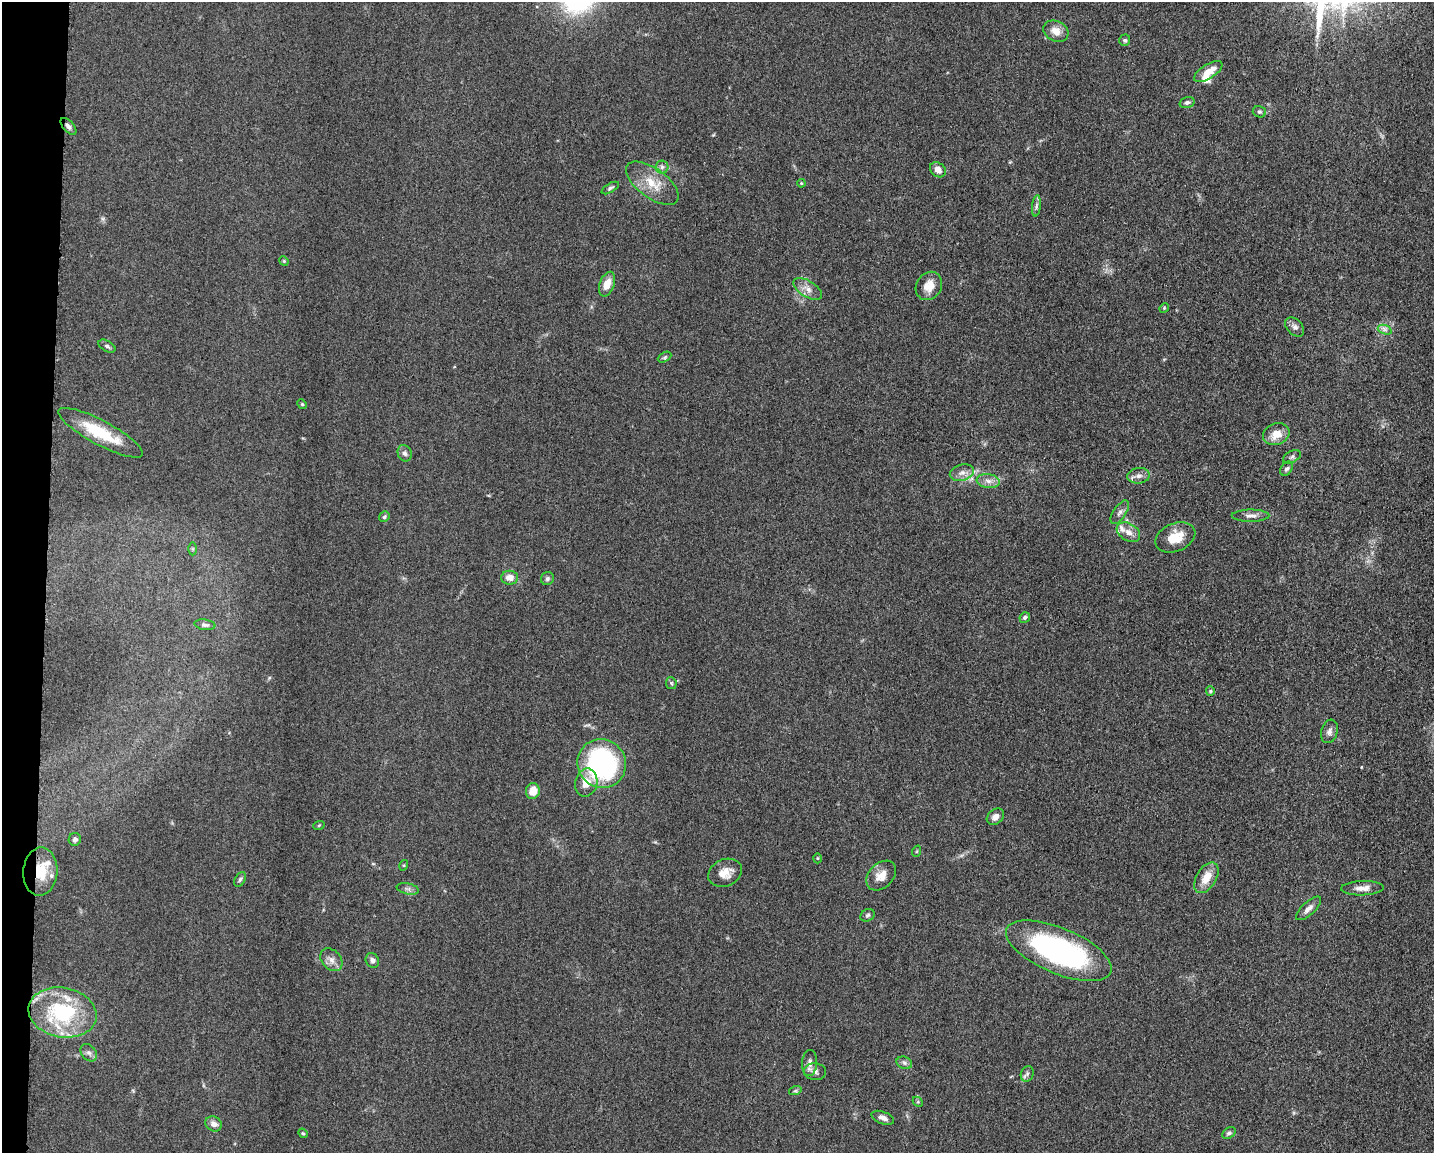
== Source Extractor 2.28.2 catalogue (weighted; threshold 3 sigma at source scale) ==
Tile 7 of 3 x 4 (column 1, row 3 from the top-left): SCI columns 228-1659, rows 1159-2309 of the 4639 x 4618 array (HDU 1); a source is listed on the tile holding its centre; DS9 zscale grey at full resolution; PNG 1436 x 1155 px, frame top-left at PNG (2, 2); each listed source drawn as its Kron ellipse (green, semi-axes under 4 px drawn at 4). Shown black and unused: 3% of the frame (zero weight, under 3 of 5 exposures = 1% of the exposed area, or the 3 px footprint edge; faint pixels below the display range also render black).
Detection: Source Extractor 2.28.2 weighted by HDU 2 'WHT'; one run over the whole footprint, this tile lists its part. Background 0.0763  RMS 0.0066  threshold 0.0295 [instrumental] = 3 sigma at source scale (4.5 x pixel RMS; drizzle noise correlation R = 1.50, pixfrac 1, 0.05/0.05 arcsec/px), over >= 5 px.
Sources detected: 81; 5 inside a brighter listed object's ellipse — not listed separately; the other 76 listed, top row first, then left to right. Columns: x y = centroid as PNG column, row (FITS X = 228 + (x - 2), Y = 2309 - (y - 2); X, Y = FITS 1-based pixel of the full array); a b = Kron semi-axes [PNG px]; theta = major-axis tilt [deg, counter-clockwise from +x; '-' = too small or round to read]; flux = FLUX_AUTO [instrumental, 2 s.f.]
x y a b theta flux
1056 31 13 10 -28 6
1125 40 6 5 - 1.3
1208 72 16 7 32 8
1187 102 8 5 18 1.7
1259 112 7 5 -15 1.3
68 126 10 5 -48 2.2
662 167 6 6 - 1.8
938 170 8 6 -42 3.9
652 183 30 14 -36 14
801 183 4 3 - 0.54
610 188 9 4 30 1.4
1036 206 11 4 85 1.8
284 261 5 4 - 0.68
607 284 13 7 70 8.1
929 286 15 12 56 8
808 289 16 8 -31 5.1
1164 308 5 4 - 0.8
1295 327 11 7 -46 2.8
1385 330 7 4 -19 1.8
107 346 9 5 -29 1.6
665 357 7 4 28 1.1
302 404 5 4 - 0.76
100 433 47 12 -28 27
1276 434 13 10 22 8.2
405 453 8 7 - 2.1
1292 457 9 5 28 1.6
1287 469 8 5 54 1.5
962 473 12 8 14 4.3
1139 476 11 8 7 3.6
988 481 11 7 -8 3.6
1120 512 13 6 56 2.8
1250 516 19 6 0 3.5
384 517 5 5 - 1.1
1128 532 13 8 -31 5.1
1175 537 21 14 23 13
193 549 6 4 -90 0.95
510 578 8 7 - 5.7
547 578 7 6 - 1.6
1025 617 5 5 - 1.2
205 625 10 5 -8 1.8
671 683 6 5 - 1.1
1210 691 5 4 - 0.75
1329 731 12 8 73 3.1
602 763 25 24 - 100
586 783 14 11 78 8.2
533 791 8 7 - 8.2
995 817 10 7 41 3.5
319 825 6 3 20 0.7
75 839 6 6 - 1.7
917 851 6 3 71 0.64
817 858 5 3 - 0.66
404 865 5 3 - 0.67
40 872 24 17 86 19
725 873 17 13 22 7.9
881 876 17 12 44 7.7
1206 878 17 10 60 10
240 879 8 5 63 1.4
1362 888 21 7 2 5.1
408 889 11 5 -12 2
1309 908 16 6 42 3.8
868 915 7 6 - 1.4
1059 951 56 22 -23 130
331 960 13 9 -48 4.2
372 960 7 6 - 2.2
62 1012 34 24 -11 56
89 1053 9 7 -51 2.4
809 1063 13 7 86 3.8
904 1063 8 6 -22 1.8
815 1072 11 8 -8 3.1
1027 1074 8 6 70 1.8
795 1091 6 4 18 0.96
918 1102 6 4 -45 0.86
883 1118 12 6 -21 3.6
214 1124 8 7 - 3.5
303 1133 5 4 - 0.72
1229 1133 7 5 36 1.6
Overlapping masked pixels (flux is a lower limit): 2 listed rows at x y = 68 126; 40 872